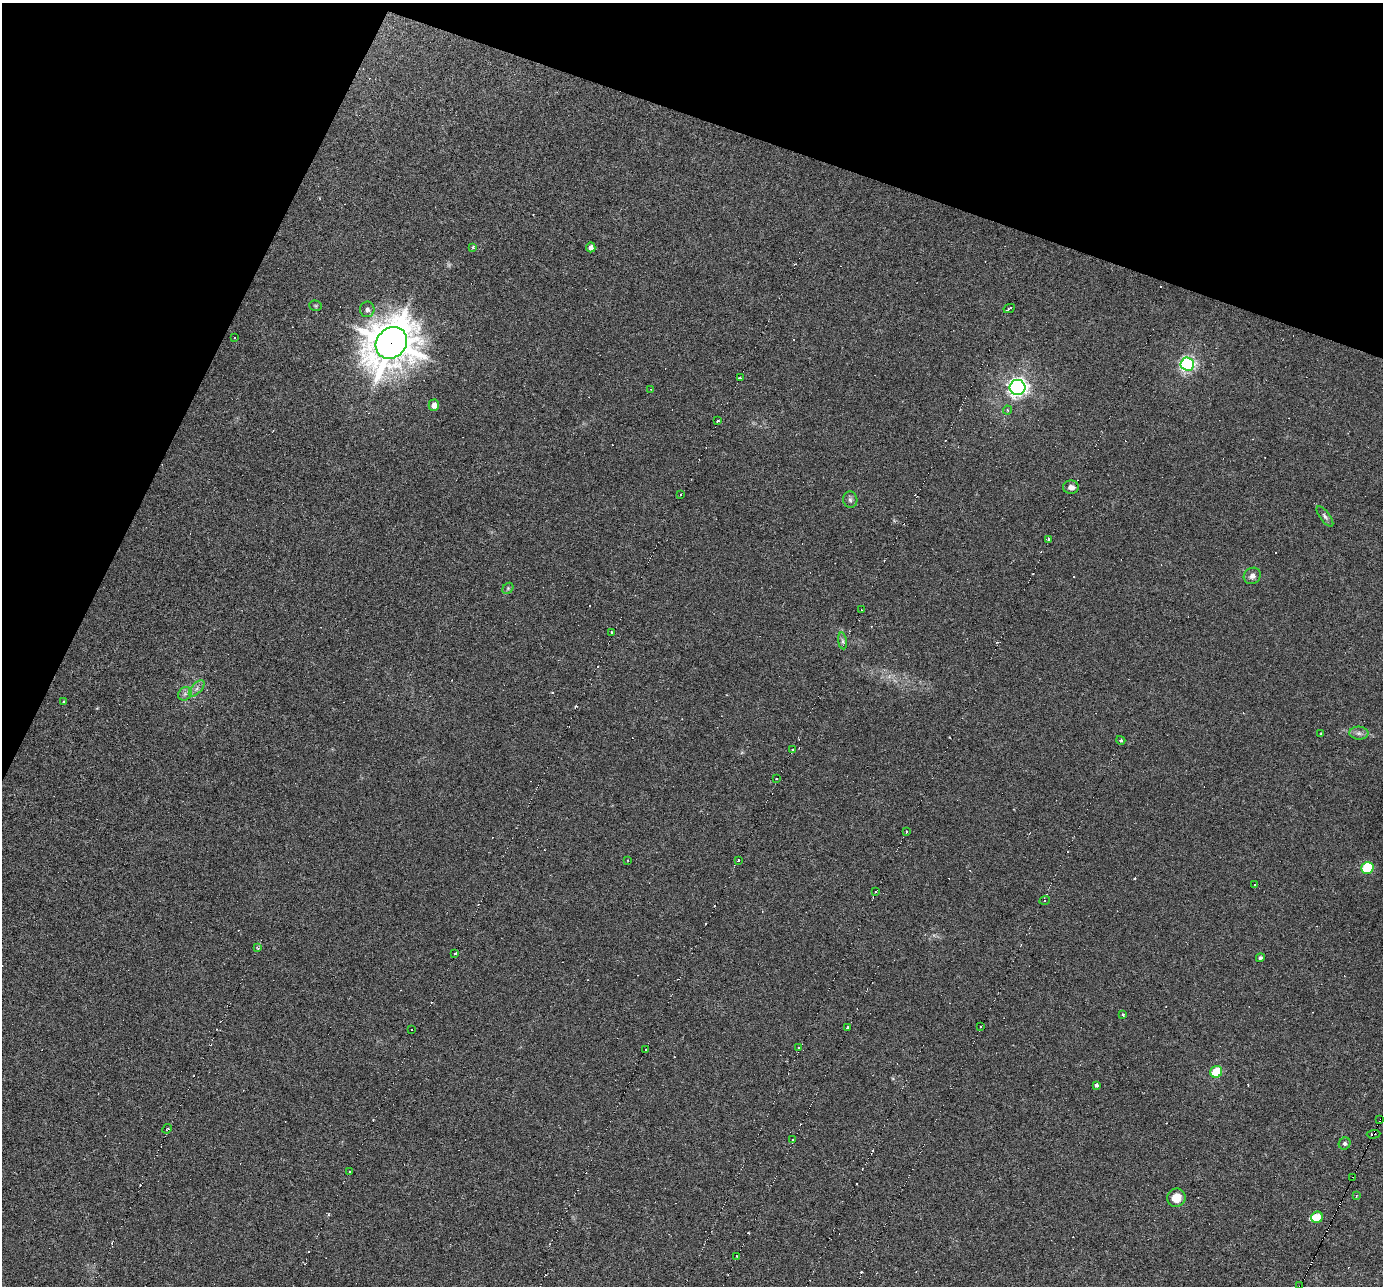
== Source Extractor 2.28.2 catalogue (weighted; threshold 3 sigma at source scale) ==
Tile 2 of 4 x 4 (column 2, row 1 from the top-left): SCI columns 1382-2762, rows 3996-5279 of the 5556 x 5578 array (HDU 1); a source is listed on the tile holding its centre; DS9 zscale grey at full resolution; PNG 1385 x 1288 px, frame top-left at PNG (2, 3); each listed source drawn as its Kron ellipse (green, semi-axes under 4 px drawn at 4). Shown black and unused: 19% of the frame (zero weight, under 3 of 6 exposures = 2% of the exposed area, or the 3 px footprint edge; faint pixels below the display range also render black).
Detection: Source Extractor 2.28.2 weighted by HDU 2 'WHT'; one run over the whole footprint, this tile lists its part. Background -0.17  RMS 0.0059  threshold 0.0241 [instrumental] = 3 sigma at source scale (4.09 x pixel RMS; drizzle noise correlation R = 1.36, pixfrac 0.8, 0.05/0.05 arcsec/px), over >= 5 px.
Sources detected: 103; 1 too faint to see at this stretch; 39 cosmic-ray / hot-pixel residue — neither listed nor drawn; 1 inside a brighter listed object's ellipse — not listed separately; the other 62 listed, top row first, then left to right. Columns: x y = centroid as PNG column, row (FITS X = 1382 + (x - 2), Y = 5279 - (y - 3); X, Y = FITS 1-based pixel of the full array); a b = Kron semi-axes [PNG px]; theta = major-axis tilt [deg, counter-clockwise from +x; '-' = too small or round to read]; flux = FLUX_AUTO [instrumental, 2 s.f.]
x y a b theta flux
473 247 4 4 - 0.66
591 247 5 4 - 2.4
316 306 6 5 - 0.71
367 309 8 7 - 2
1009 309 6 2 27 1.4
235 338 3 2 - 0.53
391 343 17 14 46 2000
1187 364 7 6 - 140
740 378 4 2 - 0.75
1017 387 8 7 - 270
650 389 3 2 - 0.53
434 405 5 5 - 4.1
1007 410 4 4 - 0.82
717 421 3 3 - 1.3
1071 487 8 6 2 2.4
680 495 2 2 - 0.49
850 500 8 7 - 1.6
1325 516 12 5 -52 1.5
1048 539 3 2 - 0.75
1252 576 9 8 - 2.7
508 588 6 4 47 0.78
861 610 2 2 - 0.56
612 632 4 3 - 0.89
842 641 8 4 -82 1.4
197 688 10 5 46 1.9
185 694 7 6 - 1.7
64 702 3 2 - 0.5
1321 733 3 2 - 0.4
1359 733 9 6 -3 2
1121 740 5 3 - 0.79
793 750 3 2 - 0.55
776 779 2 2 - 0.72
906 832 3 2 - 0.75
627 860 3 2 - 0.34
738 860 3 2 - 0.79
1367 868 6 6 - 42
1254 885 3 3 - 0.93
876 891 3 3 - 1.6
1045 900 5 4 - 0.77
258 948 4 3 - 0.69
455 953 4 2 - 1.2
1260 958 4 4 - 1.1
1123 1014 4 3 - 0.64
980 1026 2 2 - 0.52
847 1027 2 2 - 0.85
412 1030 3 3 - 0.91
798 1047 3 2 - 0.62
646 1050 3 2 - 1
1216 1072 6 5 - 23
1096 1085 4 3 - 1.7
1380 1120 3 2 - 3.6
167 1129 5 2 - 0.42
1373 1134 7 3 4 1
792 1139 4 3 - 0.7
1345 1144 6 5 - 1.3
349 1171 3 3 - 1.5
1352 1178 3 2 - 3.1
1356 1195 3 2 - 0.54
1176 1198 9 9 - 7.5
1317 1217 6 5 - 11
737 1256 3 2 - 0.52
1300 1286 3 2 - 25
Overlapping masked pixels (flux is a lower limit): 5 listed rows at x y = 391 343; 1380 1120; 1373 1134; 1352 1178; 1300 1286
Isophote crosses this tile's border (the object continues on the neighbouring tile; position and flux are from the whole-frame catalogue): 1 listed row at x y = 1300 1286